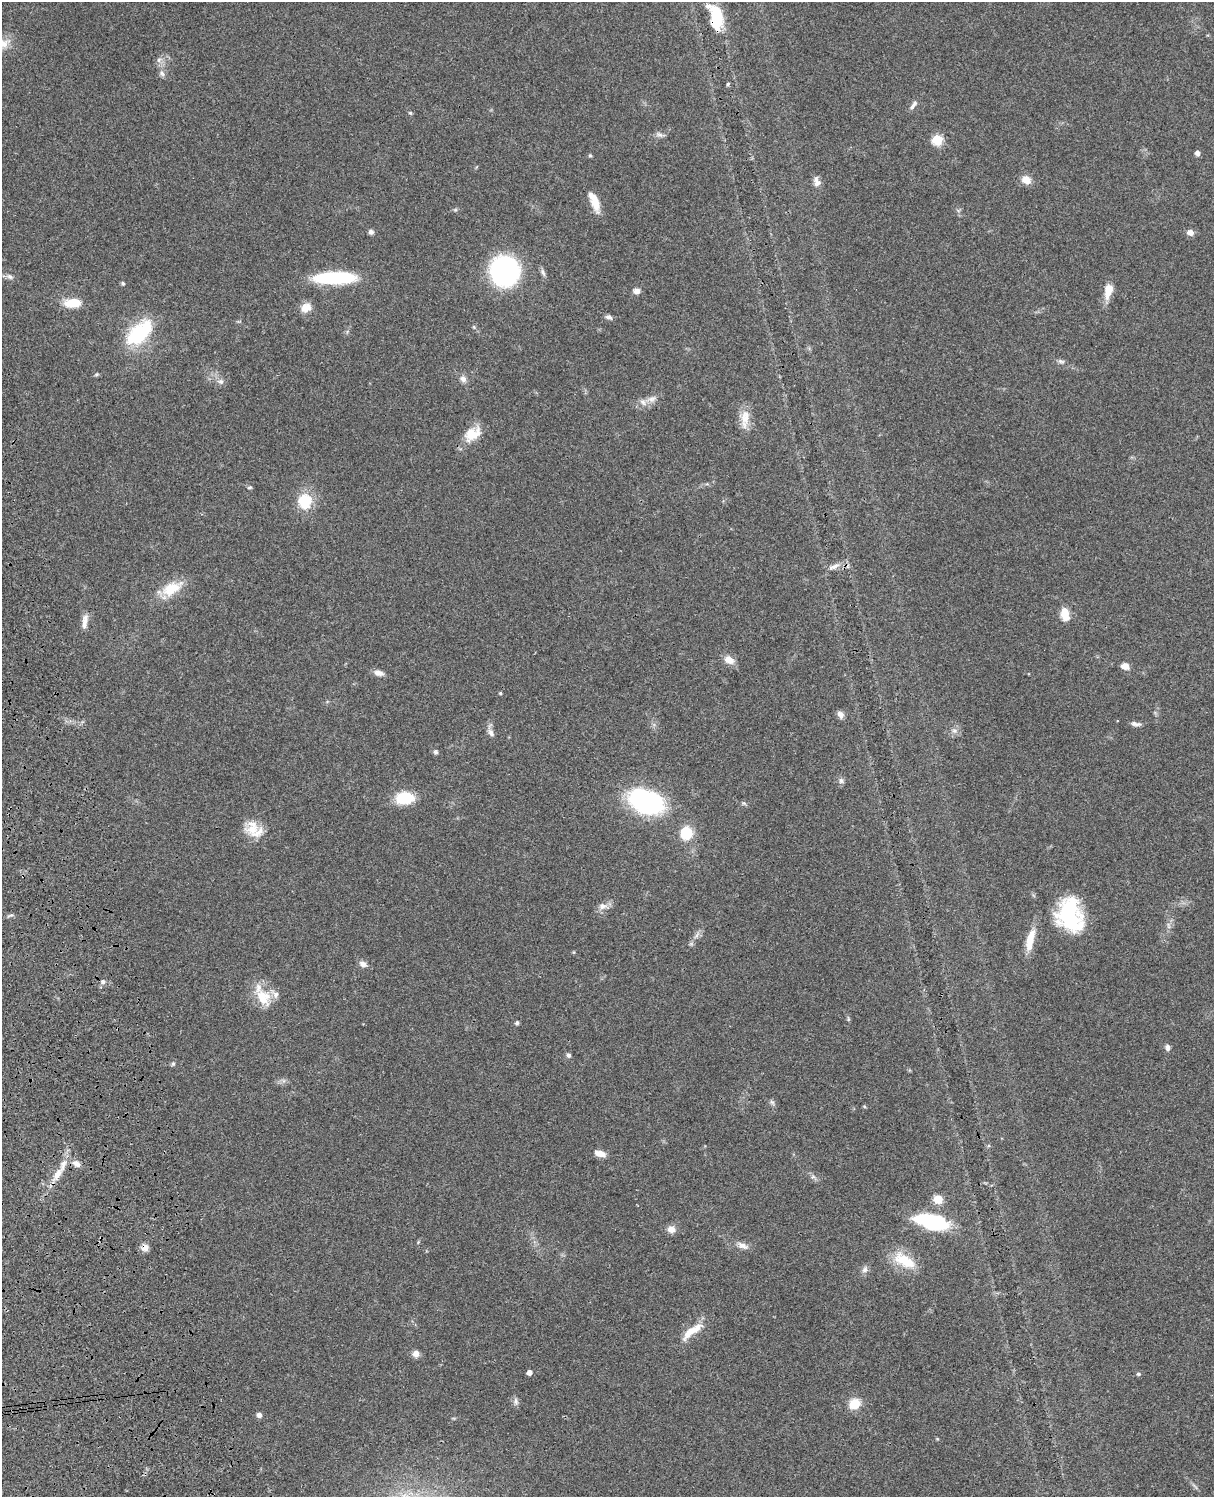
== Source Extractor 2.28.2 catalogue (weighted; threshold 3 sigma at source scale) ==
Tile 7 of 4 x 3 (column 3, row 2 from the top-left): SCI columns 2544-3755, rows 1773-3267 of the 5085 x 4926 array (HDU 1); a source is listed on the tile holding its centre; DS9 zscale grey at full resolution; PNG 1216 x 1499 px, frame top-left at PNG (2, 2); no overlay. Shown black and unused: <1% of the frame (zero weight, under 3 of 4 exposures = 6% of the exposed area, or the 3 px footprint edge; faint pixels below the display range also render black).
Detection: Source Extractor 2.28.2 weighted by HDU 2 'WHT'; one run over the whole footprint, this tile lists its part. Background 0.081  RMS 0.0058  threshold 0.0262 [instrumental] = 3 sigma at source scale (4.5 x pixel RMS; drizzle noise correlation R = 1.50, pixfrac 1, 0.05/0.05 arcsec/px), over >= 5 px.
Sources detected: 98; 3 inside a brighter object's white glare — not listed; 8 inside a brighter listed object's ellipse — not listed separately; the other 87 listed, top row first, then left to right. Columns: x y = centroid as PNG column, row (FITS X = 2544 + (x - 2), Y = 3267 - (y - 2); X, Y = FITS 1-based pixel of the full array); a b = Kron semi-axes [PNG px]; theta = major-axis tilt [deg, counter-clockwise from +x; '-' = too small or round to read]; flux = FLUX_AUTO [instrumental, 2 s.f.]
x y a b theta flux
716 14 22 10 -60 22
3 44 22 12 23 8.6
159 60 7 6 - 1.8
162 73 9 5 -62 1.8
728 84 5 4 - 0.71
913 105 15 5 54 2.4
410 113 5 5 - 0.69
659 135 11 6 -17 1.9
937 140 6 5 - 34
1197 153 5 5 - 2.6
590 155 5 4 - 0.72
1026 180 10 8 -31 6
817 182 13 8 -74 3.3
596 204 19 9 -76 8.7
371 232 6 6 - 1.8
1190 233 7 6 - 3.5
504 271 22 21 - 110
543 273 12 4 -66 1.7
10 277 10 7 -32 2.1
335 278 43 11 1 44
123 283 5 5 - 0.92
637 291 7 6 - 3.1
1108 291 18 9 80 7.8
73 303 17 9 1 12
306 308 12 9 21 6.6
609 317 9 5 -21 1.8
139 333 29 16 44 44
1061 361 10 5 -12 1.6
463 379 8 7 - 2.7
221 382 7 7 - 1.9
652 399 12 8 20 3.6
745 419 28 11 85 8.1
472 434 24 15 35 11
250 487 6 4 7 0.76
305 501 7 7 - 35
834 567 14 5 27 2.9
172 588 29 14 28 15
1065 612 14 10 66 6.1
85 621 20 7 82 4.2
729 660 13 9 -24 5.1
1125 666 8 7 - 4.3
379 673 12 7 -14 3.4
500 693 4 3 - 0.81
840 714 10 7 -57 2.4
1136 724 13 5 -9 2.1
954 731 8 6 -42 2
491 733 12 7 -57 2.4
436 752 6 6 - 1.2
841 781 8 6 -90 1.7
404 798 18 11 3 23
646 801 30 19 -21 98
744 803 7 5 -30 0.98
252 829 21 17 7 11
686 833 11 10 - 21
603 906 13 9 -3 3.7
10 915 12 2 17 0.89
1069 919 34 26 -23 44
1168 926 9 4 -81 1.6
697 935 11 4 61 1.9
1030 940 26 8 77 11
363 964 10 7 -25 2.8
103 982 7 6 - 1.7
263 997 24 18 -58 14
517 1023 5 4 - 1.3
1167 1047 9 6 -83 1.8
569 1055 6 5 - 1.5
173 1064 6 5 - 0.99
772 1102 8 5 -53 1.3
864 1106 5 4 - 0.61
600 1153 12 6 -18 5.3
76 1164 11 8 -34 3.4
57 1174 21 9 61 7.7
813 1177 7 4 0 1.1
938 1199 6 5 - 21
935 1223 32 18 -11 35
671 1229 10 9 - 3.7
743 1246 16 7 -21 3.7
145 1247 9 9 - 3.4
904 1260 32 15 -30 16
865 1269 10 8 63 2.2
692 1331 34 9 37 10
416 1354 9 8 - 3
529 1373 4 4 - 3.2
1138 1374 6 5 - 0.9
516 1401 11 5 -81 1.8
855 1404 8 8 - 15
259 1415 6 6 - 2.1
Overlapping masked pixels (flux is a lower limit): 2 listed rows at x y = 716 14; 145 1247
Isophote crosses this tile's border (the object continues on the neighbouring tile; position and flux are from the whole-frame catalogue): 1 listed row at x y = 3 44